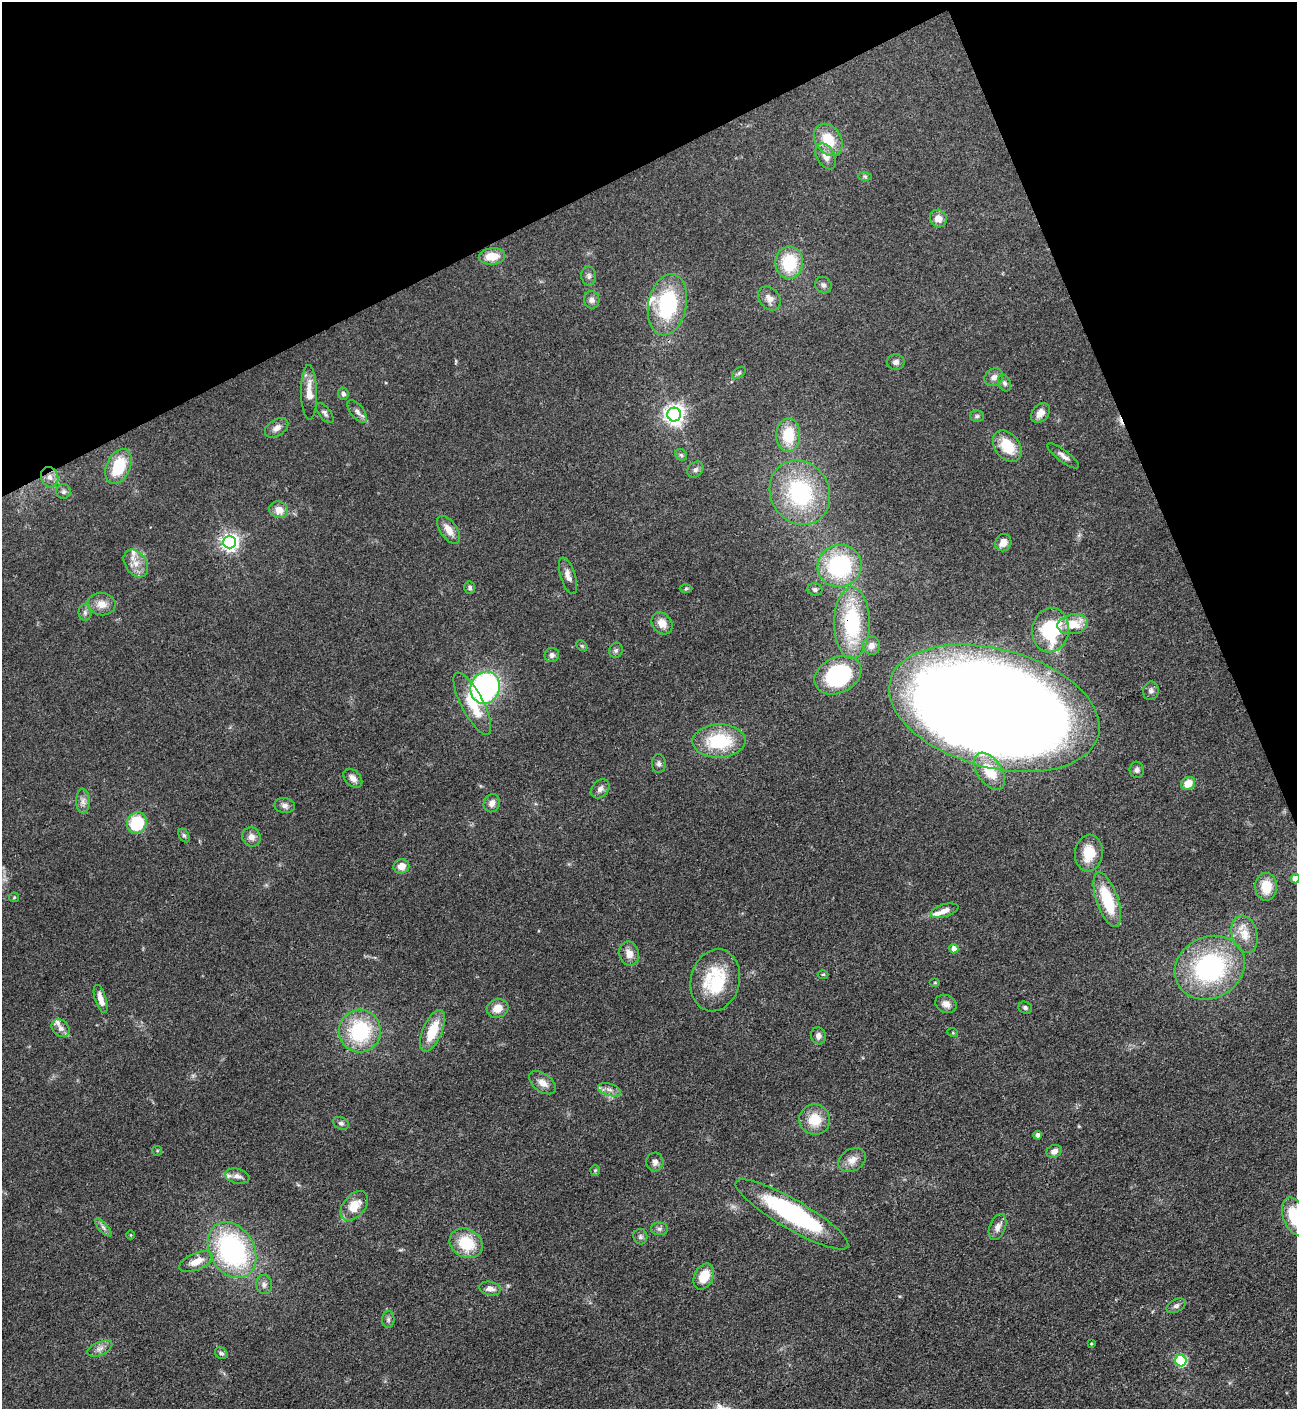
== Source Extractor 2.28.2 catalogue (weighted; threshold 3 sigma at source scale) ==
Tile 3 of 4 x 4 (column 3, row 1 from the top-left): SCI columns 2876-4170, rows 4223-5629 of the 5618 x 5630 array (HDU 1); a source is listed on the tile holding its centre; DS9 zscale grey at full resolution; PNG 1299 x 1411 px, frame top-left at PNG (2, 2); each listed source drawn as its Kron ellipse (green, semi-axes under 4 px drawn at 4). Shown black and unused: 21% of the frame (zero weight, under 3 of 4 exposures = <1% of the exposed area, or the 3 px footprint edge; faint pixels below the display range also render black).
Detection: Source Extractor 2.28.2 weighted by HDU 2 'WHT'; one run over the whole footprint, this tile lists its part. Background 0.0649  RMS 0.0058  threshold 0.0261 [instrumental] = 3 sigma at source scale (4.5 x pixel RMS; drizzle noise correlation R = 1.50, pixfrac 1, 0.05/0.05 arcsec/px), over >= 5 px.
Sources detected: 132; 1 inside a brighter object's white glare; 1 cosmic-ray / hot-pixel residue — neither listed nor drawn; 6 inside a brighter listed object's ellipse — not listed separately; the other 124 listed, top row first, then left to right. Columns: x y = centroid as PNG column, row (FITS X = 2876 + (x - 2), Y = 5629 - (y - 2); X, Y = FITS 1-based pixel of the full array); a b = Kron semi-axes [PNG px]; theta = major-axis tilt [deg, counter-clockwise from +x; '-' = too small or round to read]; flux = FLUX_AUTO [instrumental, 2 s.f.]
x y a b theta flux
828 140 17 13 -57 16
826 156 14 9 -61 5
865 176 7 4 -1 0.94
938 219 9 8 - 5
492 256 13 8 4 10
789 263 16 13 88 27
589 276 9 7 -81 1.9
823 285 9 7 -42 2.1
769 298 13 10 -52 4.2
592 300 9 8 - 2.7
667 305 31 19 79 47
896 362 9 7 0 2.5
739 373 7 5 36 1.1
994 377 10 8 36 3
1004 383 8 6 -63 1.6
309 392 27 8 -89 8.1
343 394 6 5 - 1.7
357 412 13 6 -52 2.7
325 413 12 6 -51 1.7
1041 413 11 8 48 4.1
674 415 7 7 - 330
977 416 7 5 2 1.3
277 428 13 8 32 3.6
788 435 16 12 88 18
1007 446 17 12 -52 16
681 455 6 5 - 1
1063 456 19 5 -37 3.1
118 466 18 11 66 22
695 470 9 7 43 1.8
50 477 10 8 -72 3.7
63 492 7 7 - 1.6
800 493 33 29 -60 58
278 510 9 8 - 6.4
449 530 16 8 -55 6.1
230 542 6 6 - 240
1003 543 9 8 - 4.8
136 563 15 10 -55 6.6
840 566 22 21 - 57
568 576 19 7 -72 4.2
470 588 6 5 - 1.3
686 589 6 4 2 0.85
815 589 7 6 - 1.7
102 604 14 11 -7 6
85 612 8 6 -89 1.8
662 623 12 9 -50 5.8
852 623 36 18 -90 46
1073 624 15 9 11 12
1051 630 22 18 84 42
582 646 6 4 -44 0.85
871 646 9 8 - 3.3
616 650 7 6 - 1.5
552 655 7 7 - 1.8
838 675 25 17 27 60
485 688 16 14 66 150
1151 691 9 7 77 2
472 704 35 11 -63 18
994 708 108 59 -15 2200
719 741 26 16 2 34
659 764 9 7 89 1.9
1137 770 8 7 - 1.9
989 771 21 12 -55 15
353 778 11 7 -45 3.8
1188 783 7 6 - 9.4
600 789 11 8 50 2.5
83 801 12 7 -90 2.9
492 803 9 8 - 3.4
285 806 10 7 -11 2.6
137 823 11 9 60 27
184 835 7 5 -62 1.2
251 837 10 9 - 3.8
1089 853 18 14 84 14
401 866 8 7 - 5.7
1295 879 4 4 - 5
1266 887 14 11 -89 11
14 897 5 4 - 0.57
1107 900 29 10 -71 25
944 911 14 6 16 4.1
1245 934 19 12 -74 8.3
954 949 4 4 - 5.3
629 954 12 9 -76 5.1
1210 968 36 31 27 85
823 974 5 3 - 0.57
715 980 31 24 76 35
935 983 5 3 - 0.52
101 999 15 5 -72 4.5
946 1004 11 8 -27 4
497 1008 11 9 16 6.6
1025 1008 7 6 - 1.4
60 1028 10 8 -44 3
360 1031 21 21 - 43
432 1031 22 9 67 16
953 1033 5 3 - 0.54
818 1036 8 7 - 3.2
542 1083 15 9 -36 4.8
609 1090 12 6 -17 2.7
815 1119 15 15 - 13
341 1123 8 6 -25 1.5
1038 1135 4 4 - 3.9
157 1151 5 5 - 0.66
1054 1151 8 6 25 3.4
852 1160 15 11 30 5.6
655 1162 9 8 - 2.7
595 1170 5 5 - 0.74
237 1176 12 7 -13 3
354 1206 17 11 50 11
792 1214 64 15 -30 76
1294 1216 19 11 -72 21
103 1227 11 4 -50 1.8
998 1227 13 8 70 3.3
659 1229 8 6 -2 1.7
131 1235 4 3 - 0.42
640 1237 8 7 - 1.6
466 1243 17 14 -29 21
232 1250 30 22 -60 99
196 1262 18 8 22 7
704 1276 13 9 64 11
264 1284 9 8 - 2.4
490 1289 11 7 -12 3.4
1176 1306 10 6 29 2
388 1319 8 6 89 1.5
1091 1344 4 3 - 0.55
100 1349 13 6 24 3
221 1353 6 5 - 1.2
1181 1361 6 5 - 67
Overlapping masked pixels (flux is a lower limit): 2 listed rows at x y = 852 623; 994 708
Isophote crosses this tile's border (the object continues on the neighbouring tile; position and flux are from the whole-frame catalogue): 2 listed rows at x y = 1295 879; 1294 1216